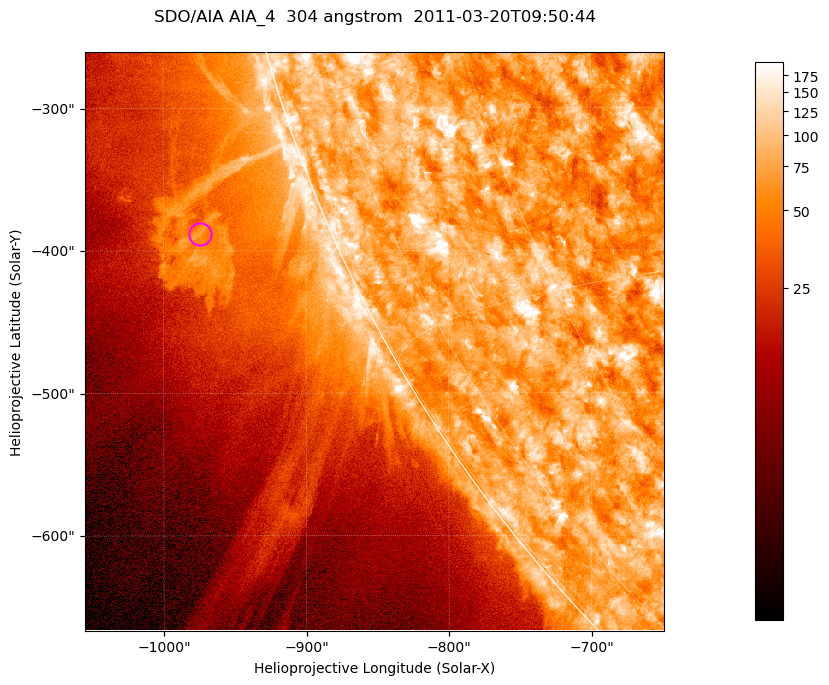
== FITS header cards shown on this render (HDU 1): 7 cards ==
TELESCOP= 'SDO/AIA '           / For AIA: SDO/AIA
INSTRUME= 'AIA_4   '           / For AIA: AIA_ATA1, AIA_ATA2, AIA_ATA3 or AIA_AT
WAVELNTH=                  304 / [angstrom] Wavelength
WAVEUNIT= 'angstrom'           / Wavelength unit: angstrom
DATE-OBS= '2011-03-20T09:50:44.123' / [ISO] Date when observation started; ISO 8
CTYPE1  = 'HPLN-TAN'           / CTYPE1; Typically HPLN
CTYPE2  = 'HPLT-TAN'           / CTYPE2; Typically HPLT

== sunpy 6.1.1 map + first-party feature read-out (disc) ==
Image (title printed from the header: SDO/AIA AIA_4  304 angstrom  2011-03-20T09:50:44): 677 x 677 px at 0.6 arcsec/px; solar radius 964 arcsec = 1605 px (partial field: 2.6% of the solar disc is inside the frame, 46% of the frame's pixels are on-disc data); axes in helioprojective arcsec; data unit not stated in the header (colour bar unlabelled)
Orientation: roll -0.132 deg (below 1 deg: not rotated)
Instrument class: DISC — disc imager (sunpy class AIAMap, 304 A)
Bright regions (active regions / flare kernels): reference = the on-disc median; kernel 5 px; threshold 5 sigma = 123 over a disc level ~73.6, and >= 1.15x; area >= 458 px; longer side >= 8 px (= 4.8 arcsec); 0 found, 0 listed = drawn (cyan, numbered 1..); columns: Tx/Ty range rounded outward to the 2 arcsec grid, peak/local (2 s.f.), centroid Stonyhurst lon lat
Off-limb structures (1.02-1.3 R_sun): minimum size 229 px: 5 found; the strongest spans PA ~110..115 deg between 1.02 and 1.13 R_sun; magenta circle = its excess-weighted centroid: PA ~110 deg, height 1.09 R_sun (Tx ~-974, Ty ~-388 arcsec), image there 2.7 x the reference